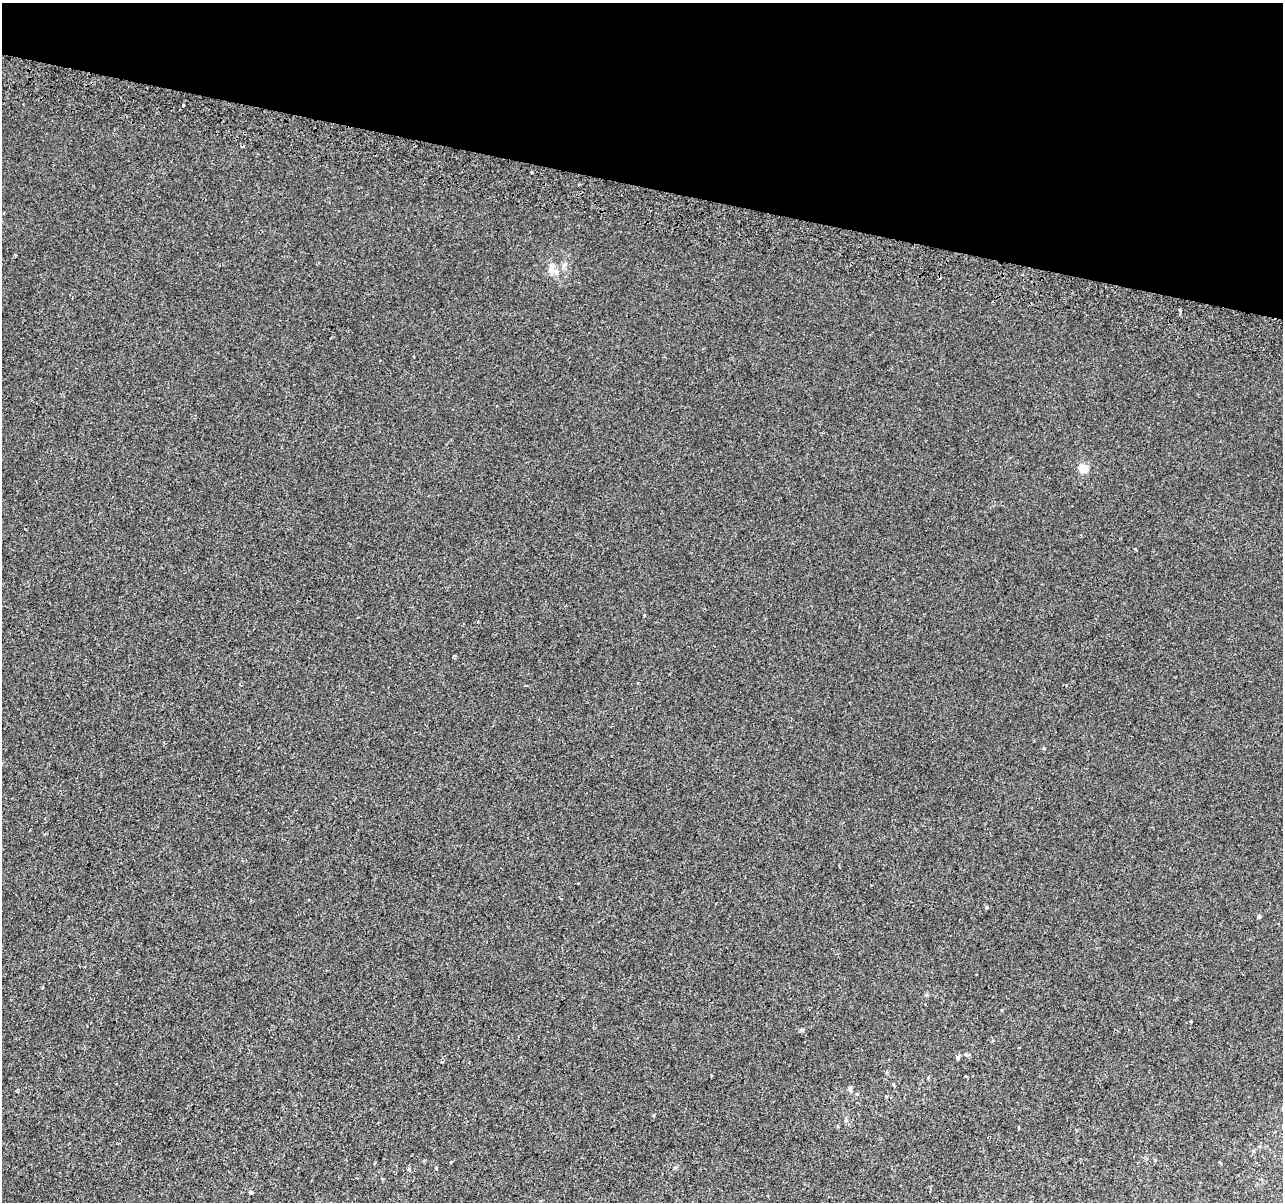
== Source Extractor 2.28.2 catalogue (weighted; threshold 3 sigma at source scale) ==
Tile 2 of 4 x 4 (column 2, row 1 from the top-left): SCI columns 1300-2580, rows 3930-5129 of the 5152 x 5395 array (HDU 1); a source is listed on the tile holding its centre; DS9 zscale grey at full resolution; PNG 1285 x 1204 px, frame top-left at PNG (2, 3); no overlay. Shown black and unused: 15% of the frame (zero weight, under 2 of 3 exposures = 2% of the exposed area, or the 3 px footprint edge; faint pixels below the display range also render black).
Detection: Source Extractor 2.28.2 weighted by HDU 2 'WHT'; one run over the whole footprint, this tile lists its part. Background 7.68e-04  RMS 0.0028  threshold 0.0128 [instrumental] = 3 sigma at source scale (4.5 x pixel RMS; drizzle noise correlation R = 1.50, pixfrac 1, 0.0396/0.0396 arcsec/px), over >= 5 px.
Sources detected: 23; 3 cosmic-ray / hot-pixel residue — not listed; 1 inside a brighter listed object's ellipse — not listed separately; the other 19 listed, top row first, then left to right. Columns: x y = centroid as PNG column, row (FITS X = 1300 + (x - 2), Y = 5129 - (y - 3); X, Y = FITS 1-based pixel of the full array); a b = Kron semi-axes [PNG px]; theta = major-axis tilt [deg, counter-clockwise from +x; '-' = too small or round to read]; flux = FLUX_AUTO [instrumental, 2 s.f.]
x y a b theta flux
183 105 4 2 - 0.26
532 172 4 2 - 0.21
565 264 6 4 19 0.48
552 271 11 7 -47 1.6
1023 275 3 3 - 0.55
1180 310 4 3 - 1.6
1083 469 5 5 - 9.9
1135 549 3 3 - 0.23
986 907 5 4 - 0.41
1259 917 4 3 - 0.53
42 987 3 2 - 0.22
1190 1022 4 3 - 2.5
968 1055 10 3 3 0.54
958 1057 5 5 - 0.58
850 1088 7 5 -74 0.5
846 1120 5 5 - 0.48
436 1168 4 3 - 0.24
409 1169 5 4 - 0.34
251 1192 4 3 - 1.8
Unlisted compact peaks at least as high as the median listed source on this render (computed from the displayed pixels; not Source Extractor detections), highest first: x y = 802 1030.